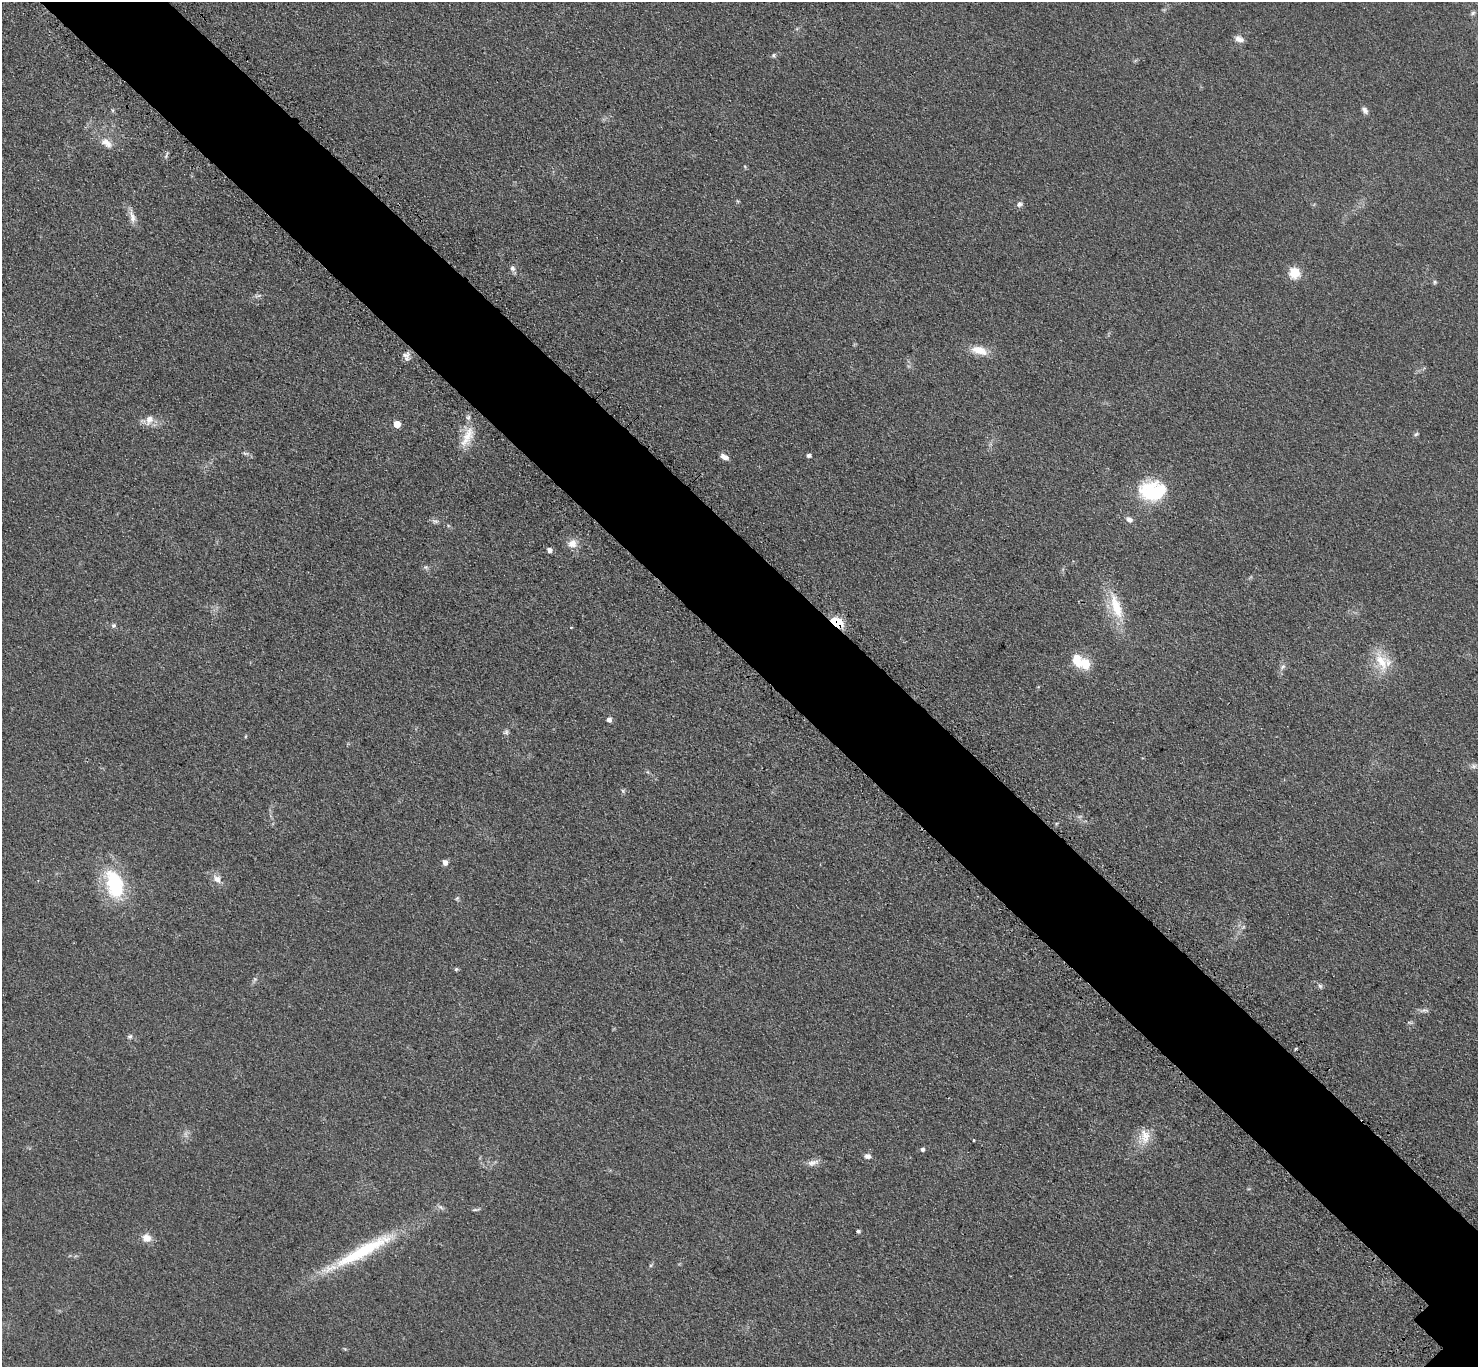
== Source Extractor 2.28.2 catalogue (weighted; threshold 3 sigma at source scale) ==
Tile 11 of 4 x 4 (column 3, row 3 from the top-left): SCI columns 3063-4538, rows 1627-2991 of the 6123 x 6123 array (HDU 1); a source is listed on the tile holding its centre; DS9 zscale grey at full resolution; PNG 1480 x 1369 px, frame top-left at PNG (2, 2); no overlay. Shown black and unused: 8% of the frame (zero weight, under 3 of 4 exposures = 8% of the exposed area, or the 3 px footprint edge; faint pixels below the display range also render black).
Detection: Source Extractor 2.28.2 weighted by HDU 2 'WHT'; one run over the whole footprint, this tile lists its part. Background 0.122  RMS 0.0078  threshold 0.0352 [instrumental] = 3 sigma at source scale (4.5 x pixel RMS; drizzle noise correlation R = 1.50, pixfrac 1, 0.05/0.05 arcsec/px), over >= 5 px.
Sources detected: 60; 1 inside a brighter listed object's ellipse — not listed separately; the other 59 listed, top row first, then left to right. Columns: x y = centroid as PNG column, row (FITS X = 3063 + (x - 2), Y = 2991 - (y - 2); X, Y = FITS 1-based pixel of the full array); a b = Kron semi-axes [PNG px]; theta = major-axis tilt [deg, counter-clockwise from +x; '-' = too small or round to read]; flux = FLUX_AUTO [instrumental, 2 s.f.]
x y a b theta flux
1473 13 8 5 28 1.6
1239 39 11 7 -22 4.2
773 55 6 5 - 1.3
1365 110 9 6 -59 2.9
106 143 19 10 -41 7.9
166 155 11 3 65 1.4
738 201 5 4 - 0.84
1020 204 8 6 34 2.4
132 216 19 7 -77 5.5
512 268 7 7 - 2.5
1294 273 6 5 - 54
1435 282 6 5 - 1.1
259 295 7 4 19 1.5
979 350 22 10 -15 12
406 355 12 8 13 3.9
149 419 12 9 69 6.5
397 424 5 5 - 15
1416 434 7 4 44 1.2
467 437 32 12 64 15
245 453 9 5 -13 1.8
809 455 5 4 - 2.4
724 457 11 6 -26 4.2
1153 491 34 23 2 46
1129 519 8 6 -30 3.6
435 521 11 5 -18 2.3
572 543 11 10 - 7.2
549 550 6 5 - 2.8
426 567 6 5 - 1.6
1116 607 40 13 -72 26
837 622 16 9 -32 17
113 625 6 6 - 1.5
571 627 4 3 - 0.58
1381 661 30 15 -65 20
1085 663 13 11 -66 14
1283 667 8 6 35 2.2
609 720 5 5 - 3.3
506 732 8 6 6 1.8
246 736 5 3 - 0.74
1474 766 8 6 15 2.3
623 791 6 4 -71 1.2
445 862 5 5 - 4.3
217 879 11 8 -43 5.4
114 884 36 20 -74 54
457 898 6 4 45 1
456 969 5 4 - 1.1
255 979 6 5 - 1.4
1320 986 7 5 -60 1.7
1424 1010 14 5 4 2.7
130 1036 7 7 - 1.8
1296 1049 3 2 - 1.4
1145 1136 23 12 -84 12
974 1140 3 2 - 0.58
922 1149 4 4 - 2.3
868 1156 8 7 - 2.8
812 1163 17 7 15 4.5
476 1210 13 3 6 1.3
858 1231 4 3 - 1.7
146 1238 12 10 -29 6.7
362 1251 104 14 29 64
Overlapping masked pixels (flux is a lower limit): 1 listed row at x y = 837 622